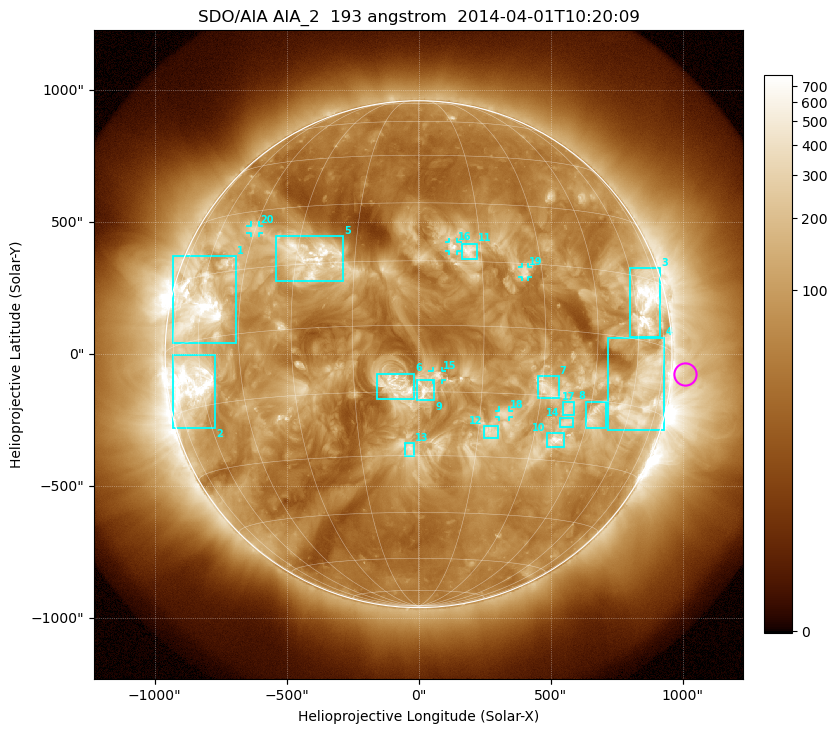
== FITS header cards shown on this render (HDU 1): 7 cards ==
TELESCOP= 'SDO/AIA'
INSTRUME= 'AIA_2'
WAVELNTH=                  193
WAVEUNIT= 'angstrom'
DATE-OBS= '2014-04-01T10:20:09.04'
CTYPE1  = 'HPLN-TAN'
CTYPE2  = 'HPLT-TAN'

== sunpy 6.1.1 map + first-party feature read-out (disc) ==
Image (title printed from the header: SDO/AIA AIA_2  193 angstrom  2014-04-01T10:20:09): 1024 x 1024 px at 2.4 arcsec/px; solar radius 960 arcsec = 400 px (full disc in frame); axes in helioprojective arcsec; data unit not stated in the header (colour bar unlabelled)
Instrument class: DISC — disc imager (sunpy class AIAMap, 193 A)
Bright regions (active regions / flare kernels): reference = the median radial profile (limb darkening/brightening removed); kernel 9 px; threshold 5 sigma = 191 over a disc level ~69.4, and >= 1.15x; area >= 12 px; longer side >= 10 px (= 24 arcsec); searched inside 0.97 R_sun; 29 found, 20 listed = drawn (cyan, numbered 1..; 5 of them under ~33 arcsec drawn as corner ticks so the feature stays visible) (cap 20 boxes per figure: the strongest are kept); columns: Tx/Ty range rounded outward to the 5 arcsec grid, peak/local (2 s.f.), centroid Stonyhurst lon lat
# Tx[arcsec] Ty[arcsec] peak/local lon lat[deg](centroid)
1 -930..-690 40..375 16 -61 +8
2 -930..-770 -280..-5 21 -65 -10
3 800..915 65..330 13 +65 +9
4 715..930 -290..65 8.3 +64 -12
5 -540..-285 275..450 7.8 -27 +17
6 -155..-15 -170..-75 7.6 -5 -14
7 450..530 -165..-85 4.3 +31 -13
8 630..710 -280..-180 6.5 +47 -19
9 -5..60 -175..-95 7.5 +1 -15
10 485..550 -355..-300 7.6 +37 -25
11 160..220 360..420 5.7 +12 +18
12 245..300 -320..-270 4 +18 -24
13 -50..-15 -390..-335 4.6 -2 -28
14 535..585 -275..-240 4.9 +39 -21
15 50..90 -95..-65 7.5 +4 -11
16 115..150 390..425 4.9 +8 +19
17 545..590 -230..-180 4.3 +38 -17
18 305..345 -240..-210 3.7 +21 -20
19 390..415 290..330 4.2 +25 +13
20 -635..-605 455..490 5.1 -45 +25
Off-limb structures (1.02-1.3 R_sun): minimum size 162 px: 2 found; the strongest spans PA ~220..310 deg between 1.02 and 1.3 R_sun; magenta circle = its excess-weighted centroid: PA ~265 deg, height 1.05 R_sun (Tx ~1010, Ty ~-75 arcsec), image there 2.5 x the reference